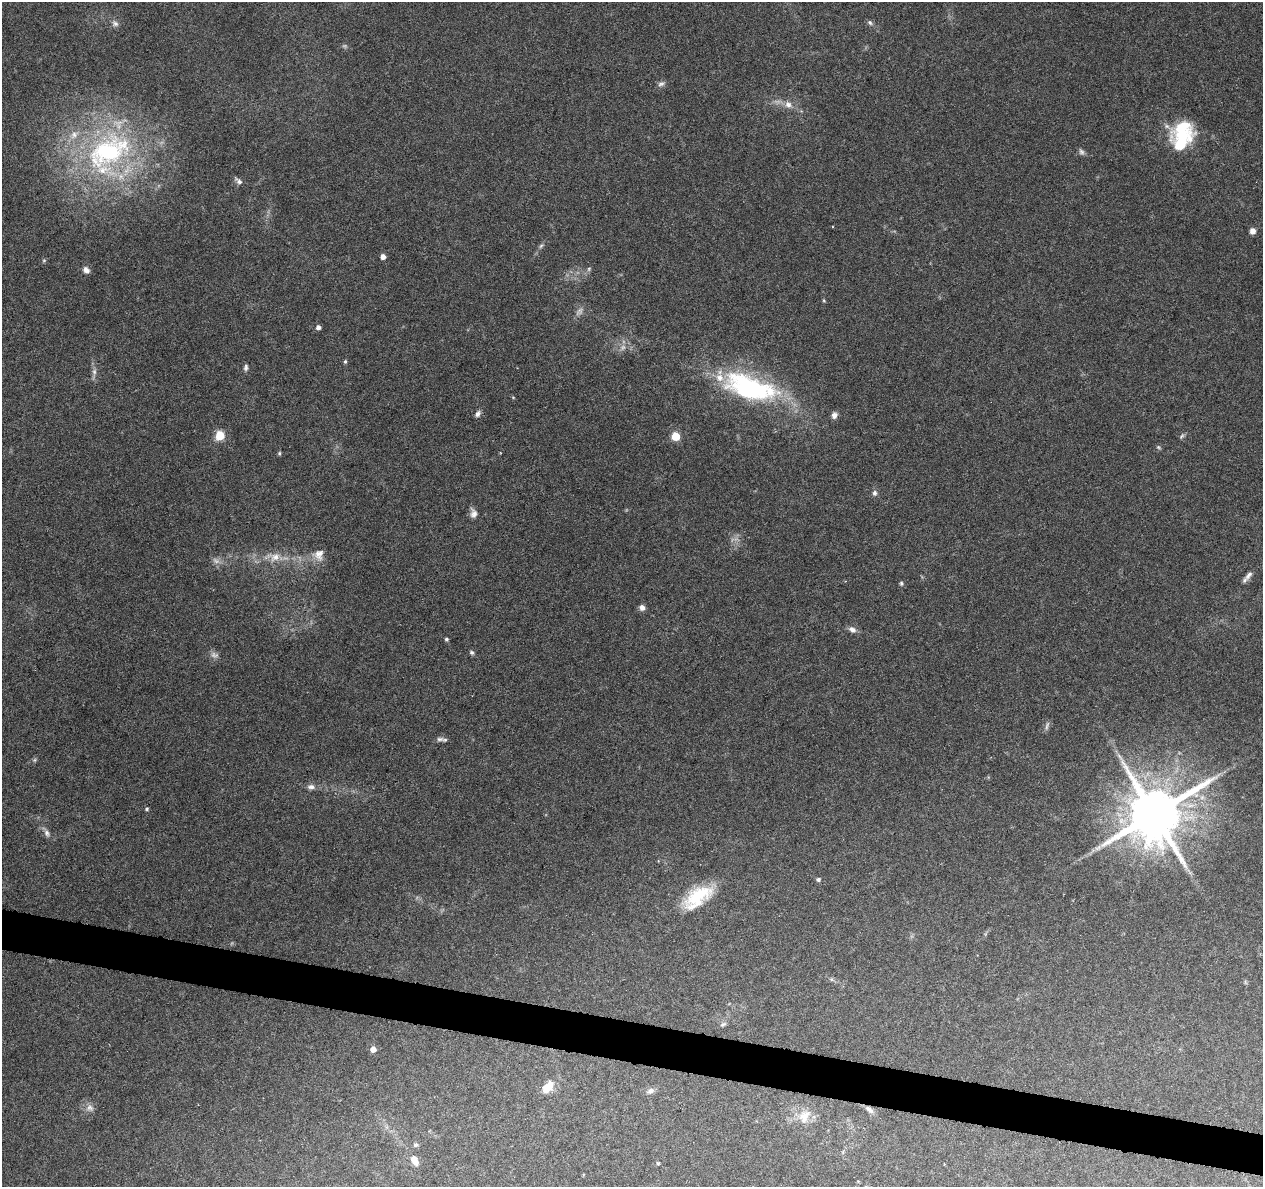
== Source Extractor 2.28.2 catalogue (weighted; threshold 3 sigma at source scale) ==
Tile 6 of 4 x 4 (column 2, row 2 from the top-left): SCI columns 1262-2522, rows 2595-3779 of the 5053 x 5249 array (HDU 1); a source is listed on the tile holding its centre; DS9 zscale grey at full resolution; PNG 1265 x 1189 px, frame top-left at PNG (2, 2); no overlay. Shown black and unused: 3% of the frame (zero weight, under 3 of 6 exposures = <1% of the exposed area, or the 3 px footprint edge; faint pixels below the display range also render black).
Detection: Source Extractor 2.28.2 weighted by HDU 2 'WHT'; one run over the whole footprint, this tile lists its part. Background 0.0918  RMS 0.0031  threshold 0.0126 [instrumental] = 3 sigma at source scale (4.09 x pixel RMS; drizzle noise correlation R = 1.36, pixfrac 0.8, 0.0396/0.0396 arcsec/px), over >= 5 px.
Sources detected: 67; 6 too faint to see at this stretch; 1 inside a brighter object's white glare — not listed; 3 inside a brighter listed object's ellipse — not listed separately; the other 57 listed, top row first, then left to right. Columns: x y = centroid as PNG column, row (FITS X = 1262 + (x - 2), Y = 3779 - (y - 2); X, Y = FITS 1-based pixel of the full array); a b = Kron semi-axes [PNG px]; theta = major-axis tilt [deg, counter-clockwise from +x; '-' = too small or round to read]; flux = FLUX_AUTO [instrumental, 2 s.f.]
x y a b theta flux
870 22 8 5 -49 0.7
115 23 9 7 -31 1
661 84 11 6 26 0.95
788 105 11 9 -44 2
1181 142 37 26 73 18
108 151 71 41 28 62
1081 152 9 6 -67 0.85
239 181 11 6 -39 1.1
1252 231 6 5 - 2.1
541 246 7 5 45 0.56
383 257 5 5 - 1.6
86 270 9 7 -49 1.4
824 301 5 3 - 0.29
579 311 13 8 47 1.5
318 327 5 4 - 1.3
345 362 5 4 - 0.45
246 367 9 5 80 0.76
94 372 9 6 82 1.1
750 387 73 29 -17 47
513 397 5 3 - 0.25
478 414 8 6 62 1.1
834 415 8 7 - 1.3
220 435 5 5 - 16
676 436 5 5 - 13
1182 436 9 4 36 0.52
1158 447 6 5 - 0.46
279 453 5 5 - 0.39
875 493 7 6 - 0.9
473 513 13 8 -83 1.6
319 555 16 15 - 3.1
273 557 29 13 1 6.4
1249 575 14 7 53 1.5
901 583 7 4 -81 0.49
642 607 7 6 - 1.4
852 629 10 7 -27 1.4
446 639 4 4 - 0.6
472 652 7 5 -44 0.57
1047 726 13 4 75 0.79
440 739 11 6 -9 1
34 760 6 5 - 0.46
311 787 11 7 -7 1.3
147 809 5 4 - 0.4
1154 814 18 15 62 2100
47 833 12 6 -71 1.2
818 879 6 5 - 0.61
697 897 40 19 35 14
831 979 6 4 -45 0.48
723 1024 9 6 24 0.75
373 1049 5 4 - 3
548 1087 13 9 48 4.7
651 1091 10 7 30 1.2
90 1108 12 10 -22 1.7
869 1109 14 6 -40 1.5
804 1116 22 15 64 5.2
416 1145 6 6 - 0.64
414 1160 10 6 -61 3.1
658 1163 4 4 - 0.33
Overlapping masked pixels (flux is a lower limit): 1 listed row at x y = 869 1109